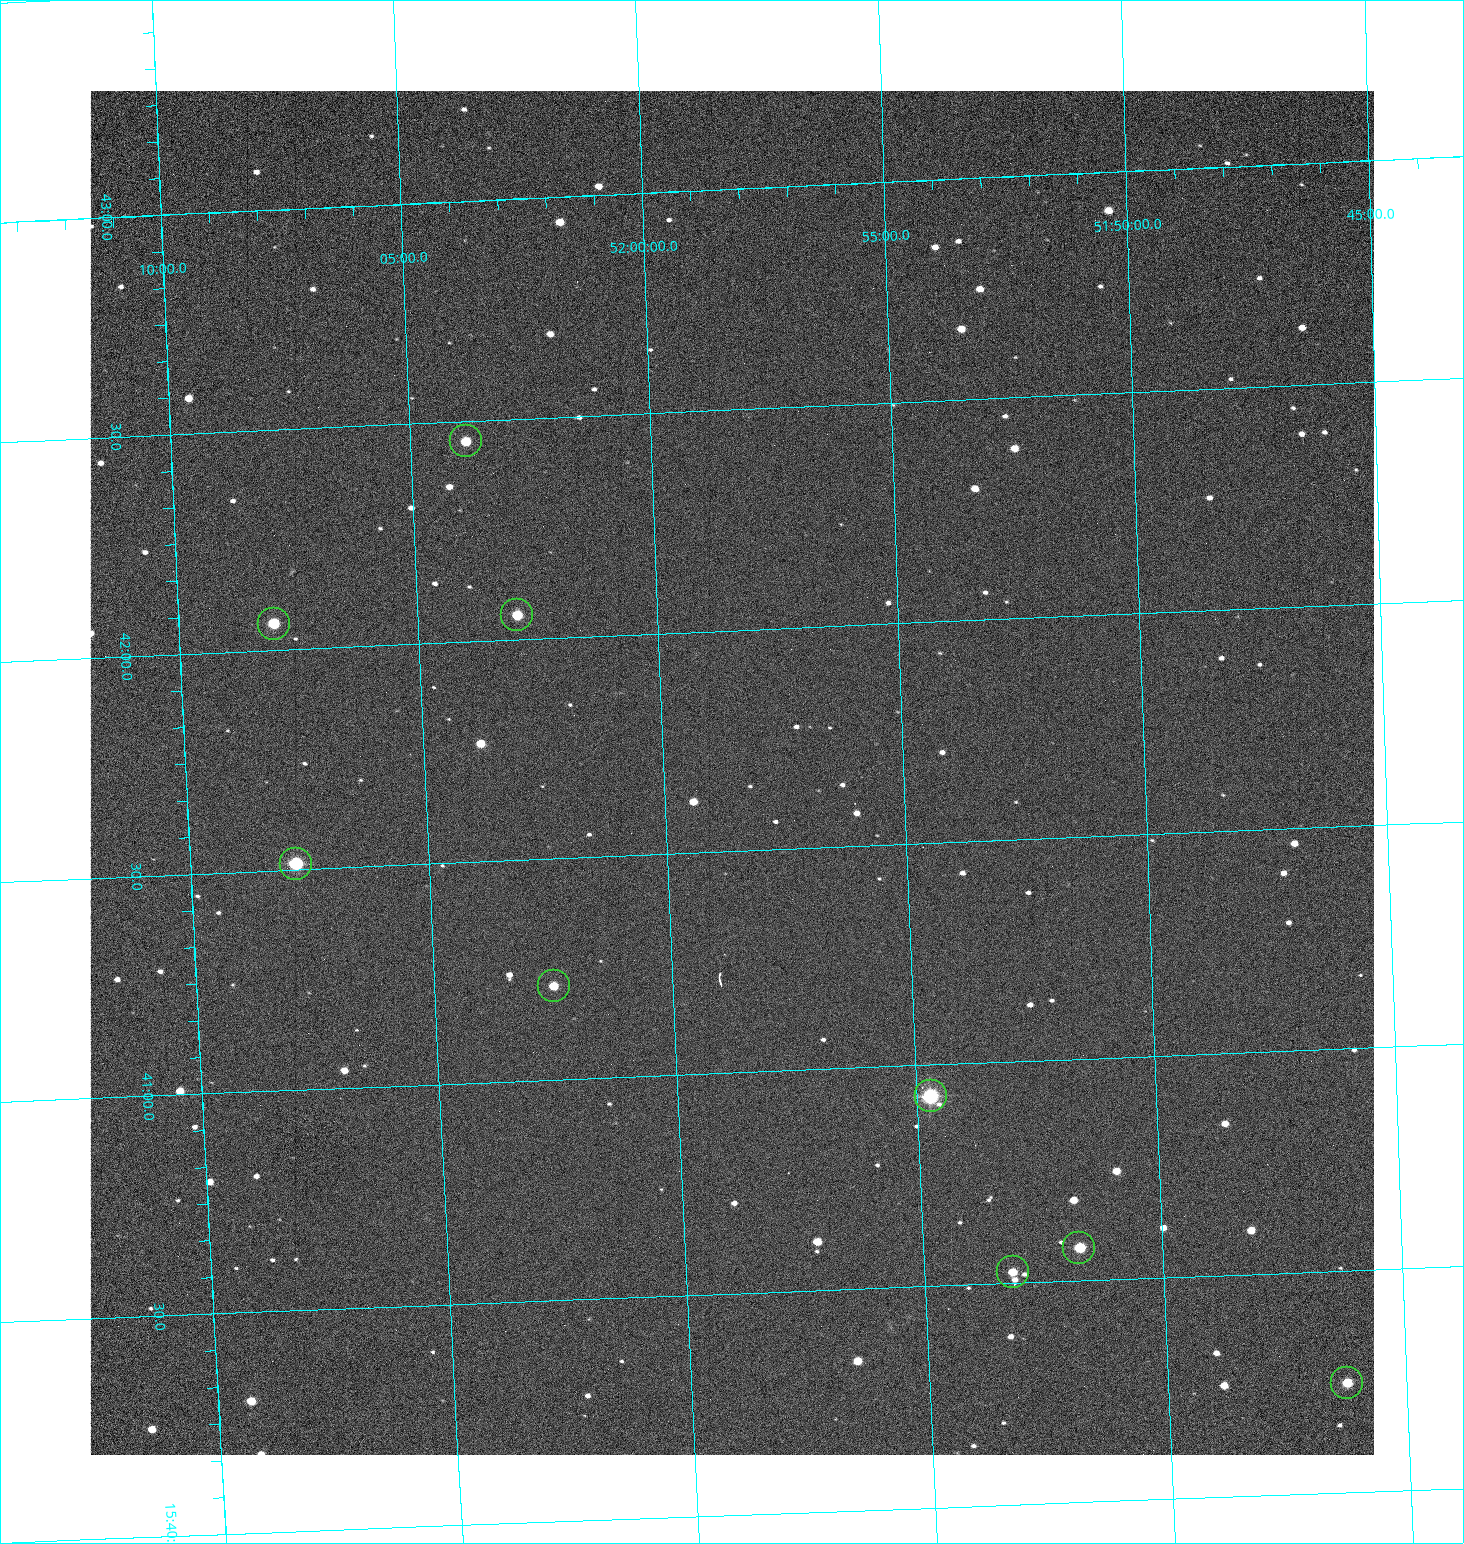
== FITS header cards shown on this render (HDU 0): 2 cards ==
NAXIS1  =                 1284 /fastest changing axis
NAXIS2  =                 1364 /next to fastest changing axis

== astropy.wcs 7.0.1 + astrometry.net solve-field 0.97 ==
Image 1284 x 1364 px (HDU 0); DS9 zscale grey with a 90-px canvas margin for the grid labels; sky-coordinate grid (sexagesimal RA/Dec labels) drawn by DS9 from the SOLVED WCS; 9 Tycho-2 reference stars matched to detected sources circled (green)
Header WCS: RA---TAN/DEC--TAN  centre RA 15:41:41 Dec +51:59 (235.42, +51.98 deg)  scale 1.26 arcsec/px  FOV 26.9' x 28.5'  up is +92 deg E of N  parity flipped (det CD > 0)
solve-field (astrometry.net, Tycho-2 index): VERIFIED the header's WCS against the Tycho-2 star catalogue (9 matches, 0 conflicts) and refined it, rather than solving blind
Solved WCS: RA---TAN-SIP/DEC--TAN-SIP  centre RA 15:41:41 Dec +51:59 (235.42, +51.98 deg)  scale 1.25 arcsec/px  FOV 26.8' x 28.5'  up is +92 deg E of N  parity flipped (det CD > 0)
The solver's refit moves the header's centre by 0.56 arcsec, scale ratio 0.9971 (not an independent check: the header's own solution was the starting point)
Tycho-2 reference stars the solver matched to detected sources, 9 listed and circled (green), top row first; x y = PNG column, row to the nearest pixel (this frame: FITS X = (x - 90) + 1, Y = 1364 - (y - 91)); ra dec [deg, ICRS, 3 dp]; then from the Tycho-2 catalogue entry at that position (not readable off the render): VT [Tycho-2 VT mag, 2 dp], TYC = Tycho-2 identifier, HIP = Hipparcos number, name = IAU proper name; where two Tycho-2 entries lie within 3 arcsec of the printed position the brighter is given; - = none
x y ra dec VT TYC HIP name
466 441 235.614 +52.064 11.61 3489-1132-1 - -
517 615 235.514 +52.049 11.19 3489-1407-1 - -
274 624 235.515 +52.133 11.12 3489-1380-1 - -
296 864 235.378 +52.130 9.31 3489-1322-1 76850 -
554 986 235.303 +52.042 11.52 3489-958-1 - -
931 1096 235.232 +51.912 9.59 3489-824-1 - -
1079 1248 235.143 +51.862 10.97 3489-1016-1 - -
1013 1272 235.131 +51.886 12.29 3489-908-1 - -
1347 1383 235.062 +51.771 11.53 3489-1453-1 - -